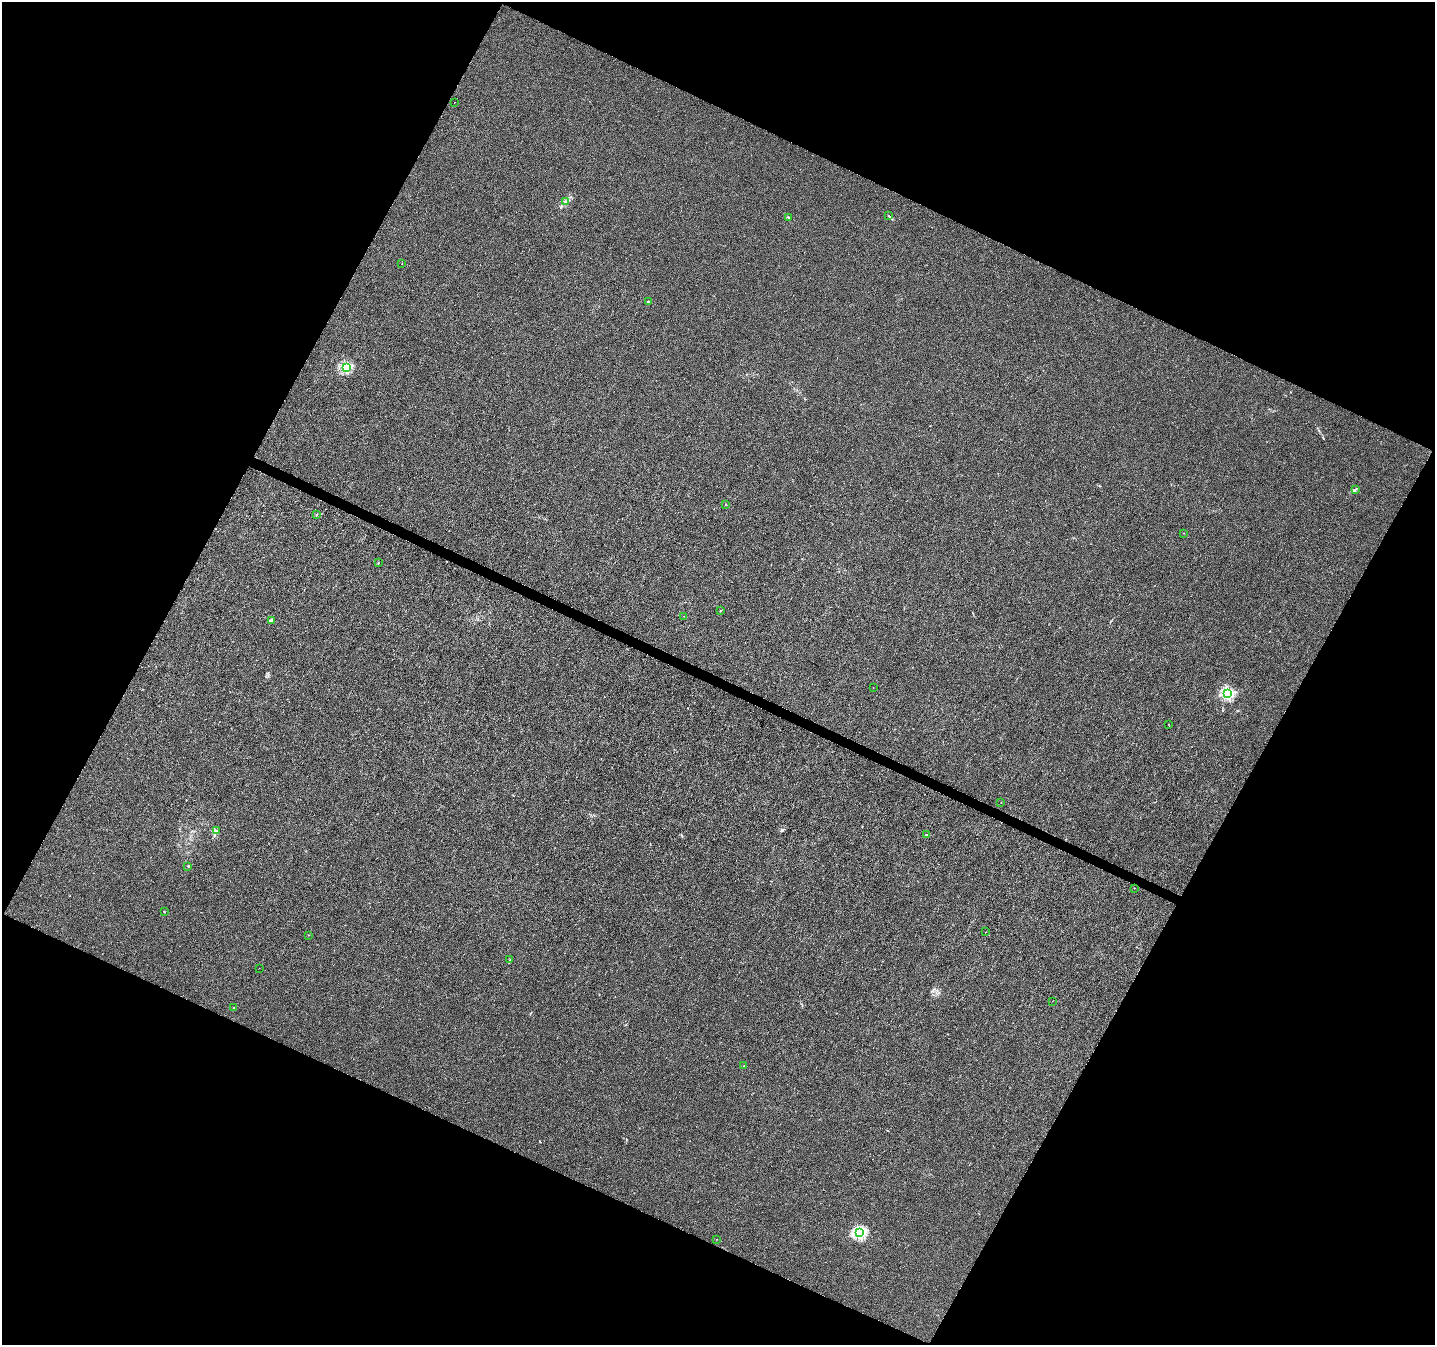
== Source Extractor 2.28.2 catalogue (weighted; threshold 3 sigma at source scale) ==
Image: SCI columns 10-5738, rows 269-5639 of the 5738 x 5840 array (HDU 1 of 3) = the unmasked area's bounding box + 8 px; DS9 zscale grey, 4 x 4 block average (1 PNG px = mean of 4 x 4 image px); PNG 1437 x 1347 px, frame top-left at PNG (2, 2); each listed source drawn as its Kron ellipse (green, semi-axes under 4 px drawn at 4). Shown black and unused: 46% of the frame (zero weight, under 3 of 4 exposures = <1% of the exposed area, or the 3 px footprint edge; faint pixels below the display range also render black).
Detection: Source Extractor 2.28.2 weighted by HDU 2 'WHT'. Background 0.0058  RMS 0.0033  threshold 0.0147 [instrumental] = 3 sigma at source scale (4.5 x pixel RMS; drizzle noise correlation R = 1.50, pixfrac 1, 0.0396/0.0396 arcsec/px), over >= 5 px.
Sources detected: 35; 2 cosmic-ray / hot-pixel residue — neither listed nor drawn; the other 33 listed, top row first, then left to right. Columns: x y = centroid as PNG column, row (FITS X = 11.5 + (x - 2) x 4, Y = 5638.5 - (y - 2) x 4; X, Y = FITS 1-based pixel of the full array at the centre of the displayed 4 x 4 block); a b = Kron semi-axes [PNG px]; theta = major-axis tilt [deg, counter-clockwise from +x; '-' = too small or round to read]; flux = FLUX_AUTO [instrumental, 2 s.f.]
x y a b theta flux
454 102 2 2 - 1.1
565 202 2 2 - 8.8
889 216 2 2 - 0.98
788 217 2 2 - 0.67
402 263 2 2 - 1.9
648 302 2 2 - 9.3
346 367 2 2 - 180
1355 490 2 2 - 1.3
726 505 2 2 - 1.3
316 515 3 2 - 0.86
1183 533 2 2 - 0.58
378 563 2 2 - 2.7
721 610 2 2 - 0.74
683 616 2 2 - 0.41
271 620 2 2 - 1.5
873 687 2 2 - 0.71
1228 693 2 2 - 230
1169 724 2 2 - 0.43
1001 803 2 2 - 0.37
217 831 2 2 - 1.2
926 835 2 2 - 1
188 866 2 2 - 1.2
1134 888 2 2 - 0.42
164 912 2 2 - 1.4
986 932 2 2 - 0.9
308 935 2 2 - 0.7
510 960 2 2 - 0.64
259 968 2 2 - 0.5
1052 1001 2 2 - 0.34
234 1008 2 2 - 3.6
743 1066 2 2 - 0.66
859 1233 2 2 - 280
716 1239 2 2 - 0.44
Diffuse or blended objects may show on this block-average render without a row.